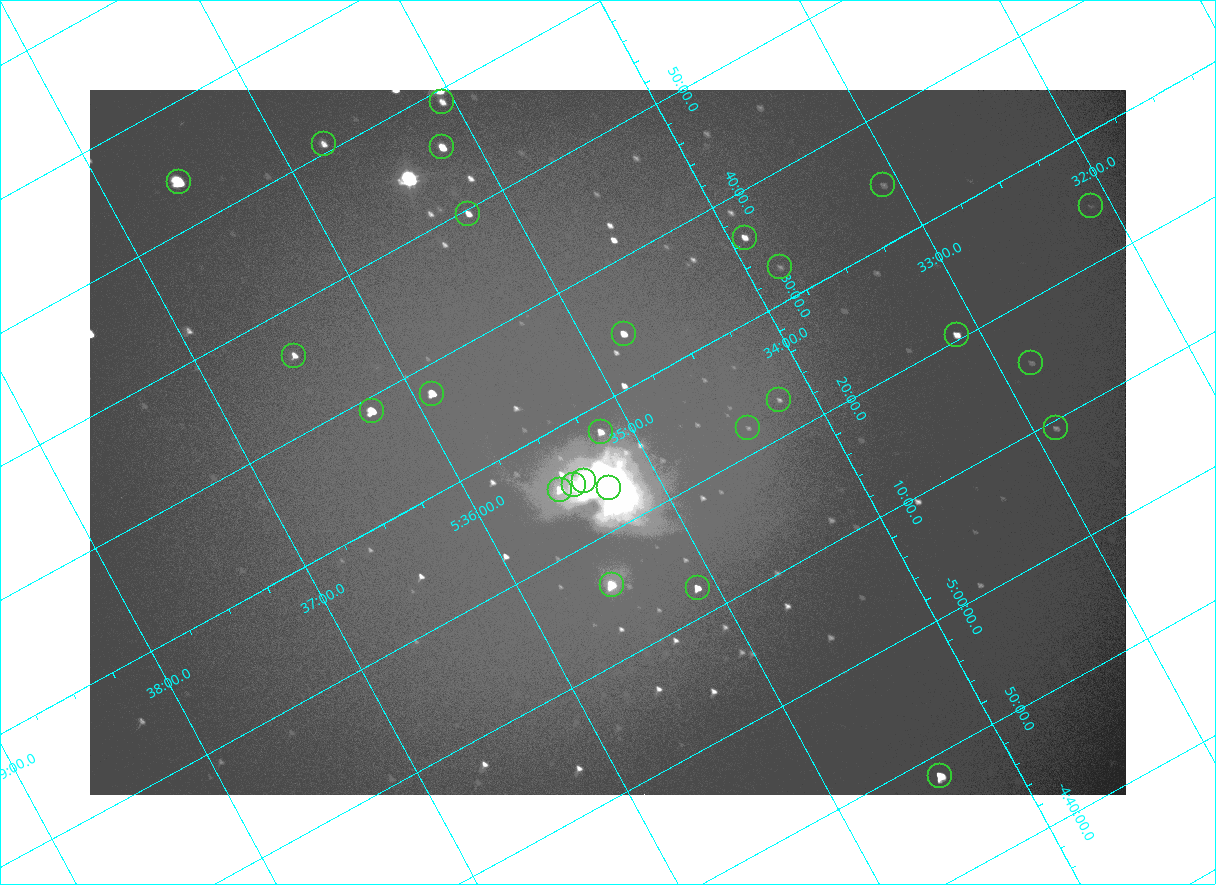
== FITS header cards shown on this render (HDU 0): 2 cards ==
NAXIS1  =                 2072
NAXIS2  =                 1410

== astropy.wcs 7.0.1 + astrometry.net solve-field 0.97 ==
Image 2072 x 1410 px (HDU 0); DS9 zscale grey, zoomed out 1/2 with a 90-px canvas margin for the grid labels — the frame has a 2x2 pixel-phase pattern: the four 2x2 pixel phases sit at different levels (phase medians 96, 102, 102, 170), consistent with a one-shot-colour (mosaic) sensor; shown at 1/2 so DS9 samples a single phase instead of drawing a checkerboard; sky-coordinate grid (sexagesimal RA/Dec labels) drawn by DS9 from the SOLVED WCS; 26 Tycho-2 reference stars matched to detected sources circled (green)
Header WCS: none
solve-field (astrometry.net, Tycho-2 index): SOLVED blind (the file carries no WCS)
Solved WCS: RA---TAN-SIP/DEC--TAN-SIP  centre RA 05:35:09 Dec -05:27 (83.79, -5.45 deg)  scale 2.55 arcsec/px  FOV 88.2' x 59.8'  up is -152 deg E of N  parity flipped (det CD > 0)
(file carries no celestial WCS; the grid is the blind solution)
Tycho-2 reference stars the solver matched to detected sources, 26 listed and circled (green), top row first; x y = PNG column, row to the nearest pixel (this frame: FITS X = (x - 90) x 2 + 1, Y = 1410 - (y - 90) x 2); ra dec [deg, ICRS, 3 dp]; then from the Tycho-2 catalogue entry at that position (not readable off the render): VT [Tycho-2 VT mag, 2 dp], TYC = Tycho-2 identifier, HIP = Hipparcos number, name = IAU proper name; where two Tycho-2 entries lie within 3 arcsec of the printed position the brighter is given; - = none
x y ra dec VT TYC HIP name
442 102 83.765 -5.984 8.95 4778-1377-1 - -
324 144 83.942 -6.013 8.95 4778-1351-1 - -
442 147 83.796 -5.927 7.42 4778-1370-1 - -
179 182 84.149 -6.065 5.71 4778-1379-1 26345 -
883 185 83.271 -5.577 10.70 4774-816-1 - -
1090 206 83.027 -5.407 10.64 4774-422-1 - -
468 214 83.808 -5.827 8.43 4778-1364-1 - -
744 238 83.480 -5.607 8.83 4774-850-1 - -
780 267 83.455 -5.546 10.93 4774-913-1 - -
624 334 83.696 -5.571 8.07 4774-809-1 - -
956 334 83.281 -5.341 8.59 4774-473-1 26021 -
294 356 84.122 -5.770 8.64 4778-1069-1 - -
1031 362 83.207 -5.255 10.70 4774-524-1 - -
432 394 83.975 -5.628 7.32 4778-1369-1 - -
779 400 83.546 -5.382 10.28 4774-846-1 - -
372 411 84.063 -5.648 6.51 4778-1378-1 26314 -
748 428 83.604 -5.368 10.89 4774-818-2 - -
1056 428 83.221 -5.156 10.21 4774-573-1 - -
600 432 83.791 -5.465 8.45 4774-849-1 - -
584 480 83.845 -5.416 5.03 4774-933-1 26235 -
574 485 83.860 -5.417 6.19 4774-934-1 - -
608 488 83.819 -5.390 5.06 4774-931-1 26221 -
560 490 83.881 -5.421 8.46 4774-935-1 - -
612 584 83.881 -5.267 6.87 4774-906-1 26258 -
698 588 83.776 -5.204 7.81 4774-915-1 - -
940 776 83.600 -4.804 6.81 4774-926-1 26137 -